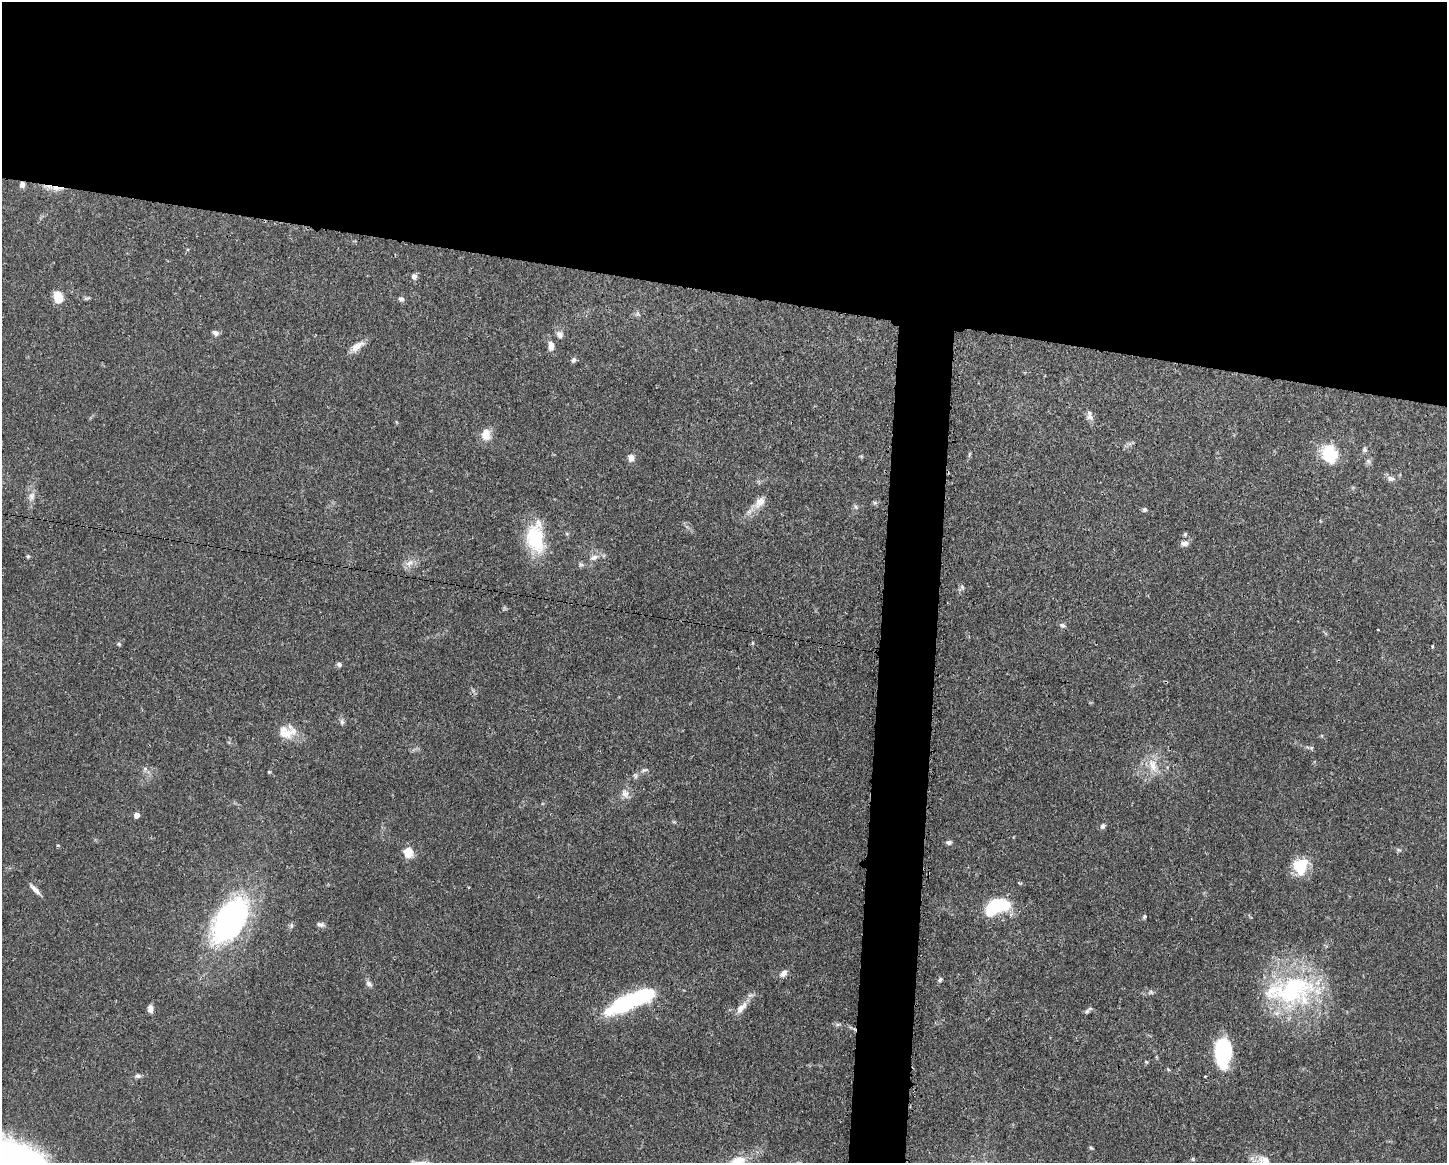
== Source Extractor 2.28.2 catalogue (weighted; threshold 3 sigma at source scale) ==
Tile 2 of 3 x 4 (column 2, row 1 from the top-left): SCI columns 1561-3005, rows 3485-4645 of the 4681 x 4647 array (HDU 1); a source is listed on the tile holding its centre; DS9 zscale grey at full resolution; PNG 1449 x 1165 px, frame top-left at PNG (2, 2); no overlay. Shown black and unused: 28% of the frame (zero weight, under 3 of 4 exposures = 1% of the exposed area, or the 3 px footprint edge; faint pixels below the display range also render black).
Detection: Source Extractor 2.28.2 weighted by HDU 2 'WHT'; one run over the whole footprint, this tile lists its part. Background 0.0413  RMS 0.0028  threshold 0.0125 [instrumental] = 3 sigma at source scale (4.5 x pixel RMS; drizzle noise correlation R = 1.50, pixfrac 1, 0.05/0.05 arcsec/px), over >= 5 px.
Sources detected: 70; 1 inside a brighter object's white glare — not listed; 2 inside a brighter listed object's ellipse — not listed separately; the other 67 listed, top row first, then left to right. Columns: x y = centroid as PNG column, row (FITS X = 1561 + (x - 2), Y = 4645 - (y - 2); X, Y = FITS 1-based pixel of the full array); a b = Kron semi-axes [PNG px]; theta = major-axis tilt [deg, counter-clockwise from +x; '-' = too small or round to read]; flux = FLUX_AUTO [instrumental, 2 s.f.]
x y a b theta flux
22 184 8 6 83 1
57 188 18 6 -3 2.2
414 276 7 6 - 1
58 297 12 9 -71 4.4
401 299 7 6 - 0.72
215 333 8 6 -32 0.89
560 334 10 8 -53 1.3
357 346 20 9 36 2.5
551 346 11 6 89 2
573 360 7 6 - 0.69
1090 417 11 7 -24 1.2
486 435 15 11 86 3.2
1364 450 6 6 - 0.59
1329 454 25 20 -67 8.8
631 458 8 7 - 1.6
1391 478 10 7 -5 1.2
31 496 12 8 79 1.7
760 502 18 11 49 3
875 503 6 6 - 0.5
856 507 6 4 -71 0.49
1145 510 6 5 - 0.58
535 538 38 22 -84 14
1185 543 10 7 3 1.3
28 556 5 4 - 0.4
594 557 12 6 22 1.4
409 563 13 7 36 1.7
581 564 7 4 -1 0.52
962 587 7 4 -47 0.55
1062 625 8 6 -23 0.71
1378 630 2 2 - 0.22
119 644 6 4 -45 0.34
1432 646 4 3 - 0.25
339 664 6 6 - 0.65
342 722 9 6 -72 0.69
287 732 25 16 7 5.2
1311 748 6 4 71 0.38
1153 765 22 10 -70 4.2
644 770 10 5 18 0.79
625 793 12 10 -58 1.8
136 815 6 5 - 1.5
1103 826 8 6 53 0.72
949 842 8 6 -4 0.75
58 845 5 3 - 0.25
408 852 10 9 - 4.3
1300 866 17 14 30 9.1
35 890 16 5 -46 1.5
993 907 21 11 52 14
1144 917 6 5 - 0.44
230 920 48 27 58 64
320 924 10 6 -11 0.85
291 925 7 4 -90 0.48
783 973 10 7 45 1.4
940 980 7 5 51 0.55
369 984 10 6 -52 0.99
1291 990 70 37 5 41
1151 992 8 6 1 0.72
628 1002 48 15 24 26
741 1008 19 9 45 2.7
150 1009 9 6 88 1.3
1088 1010 14 4 44 0.74
838 1024 7 4 18 0.48
1223 1051 26 14 88 24
138 1076 8 6 4 0.76
1205 1076 3 2 - 0.25
1091 1148 5 4 - 0.36
22 1161 49 27 -25 98
1264 1161 18 13 -19 3.4
Overlapping masked pixels (flux is a lower limit): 3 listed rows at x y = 22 184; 57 188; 287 732
Isophote crosses this tile's border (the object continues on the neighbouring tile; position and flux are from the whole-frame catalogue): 2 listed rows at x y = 22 1161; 1264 1161